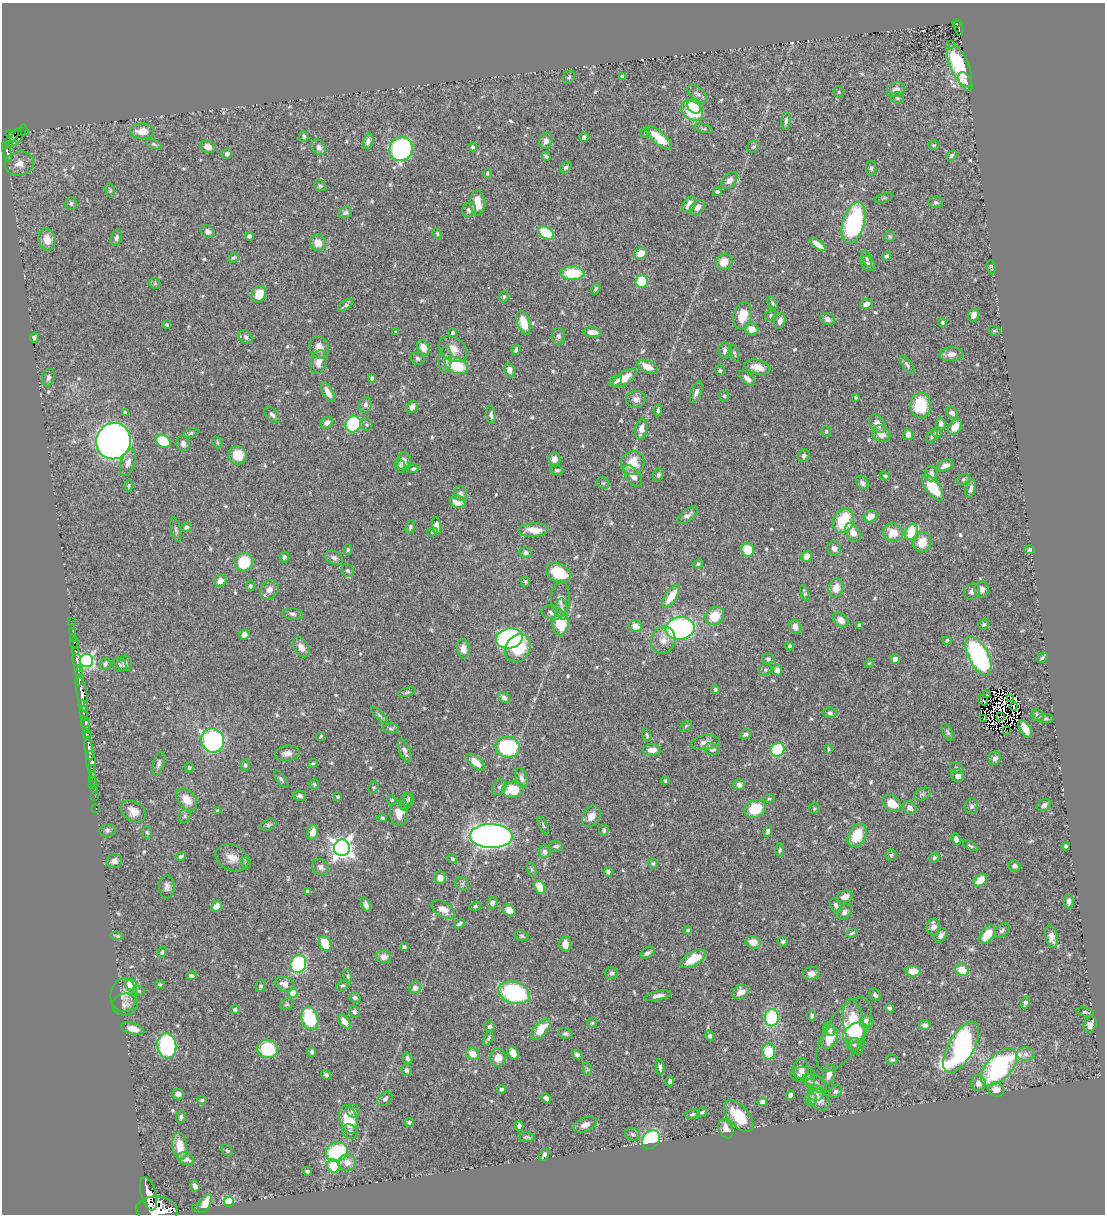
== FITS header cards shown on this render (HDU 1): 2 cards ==
NAXIS1  =                 1103
NAXIS2  =                 1212

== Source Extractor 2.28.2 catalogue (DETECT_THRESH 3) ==
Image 1103 x 1212 px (HDU 1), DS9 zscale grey, 1 PNG px = 1 image px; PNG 1107 x 1216 px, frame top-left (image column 1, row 1212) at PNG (2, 3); each listed source drawn as its Kron ellipse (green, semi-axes under 4 px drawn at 4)
Background 0.496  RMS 0.014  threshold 0.0417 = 3 sigma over >= 5 px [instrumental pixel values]
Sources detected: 617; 14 with non-positive FLUX_AUTO (blend fragments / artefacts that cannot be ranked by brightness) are neither listed nor drawn; of the other 603, the 500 brightest by FLUX_AUTO listed and drawn (103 fainter detections omitted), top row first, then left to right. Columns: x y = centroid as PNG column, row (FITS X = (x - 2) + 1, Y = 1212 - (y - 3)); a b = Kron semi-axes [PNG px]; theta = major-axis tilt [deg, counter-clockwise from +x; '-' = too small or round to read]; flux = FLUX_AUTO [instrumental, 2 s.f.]
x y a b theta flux
957 24 4 4 - 34
959 28 8 3 -79 59
950 45 3 3 - 1.9
959 66 23 9 -67 72
569 77 7 5 58 1.9
622 77 4 3 - 1.8
965 82 10 6 -64 3.8
896 90 9 7 24 5.6
839 92 5 5 - 1.6
697 94 12 6 -39 3.9
897 98 7 5 -20 2.5
694 106 8 6 -51 23
692 111 12 9 -35 62
786 121 9 4 86 2.8
703 128 9 4 -13 1.6
24 131 3 3 - 15
142 131 12 7 0 12
645 133 5 4 - 1.4
10 134 3 3 - 52
13 136 8 3 47 62
18 136 13 5 54 110
304 136 6 4 -77 1.9
584 137 4 4 - 2.8
659 138 17 6 -40 19
368 141 8 5 74 3.6
546 141 8 6 74 4.2
9 144 3 3 - 41
154 144 8 4 -25 1.6
6 145 3 3 - 42
934 145 5 4 - 1.3
208 147 8 6 -20 6.2
318 147 8 6 -53 5
473 147 4 4 - 1.8
753 147 7 5 31 2
401 149 12 11 - 160
7 152 10 3 -76 170
227 154 5 4 - 2.3
546 156 4 4 - 2.4
951 156 6 4 46 2
19 164 14 12 9 11
566 167 6 4 40 2.1
871 168 7 5 -81 2.1
487 173 5 4 - 1.4
729 180 10 6 50 5.1
320 186 6 5 - 1.8
110 190 8 4 -76 1.4
717 192 4 4 - 1.6
884 198 9 3 19 1.4
936 202 7 6 - 2.3
71 203 6 6 - 2.2
477 203 13 7 -88 13
689 204 8 6 56 9.2
697 207 9 6 45 4.7
469 210 8 6 66 3.5
345 213 7 5 17 2.7
854 223 21 10 74 120
208 232 7 6 - 3.3
546 233 9 5 -31 37
437 234 6 4 -70 1.3
249 236 4 4 - 2.6
890 236 6 5 - 1.6
116 238 8 5 74 2.9
47 239 11 8 -71 14
318 243 8 7 - 9.6
818 244 9 4 -38 8.8
641 253 6 5 - 11
886 256 5 4 - 1.6
233 258 5 4 - 1.8
867 259 8 4 -67 1.9
724 262 9 7 40 12
868 263 8 6 -51 2.3
991 267 7 4 -82 1.5
572 273 12 7 -1 36
642 282 6 6 - 33
155 283 6 5 - 1.4
595 289 6 3 59 1.7
259 294 9 7 58 17
504 297 6 4 68 1.4
772 303 7 4 -60 1.6
866 304 6 5 - 4.7
345 305 9 4 38 2.4
770 315 6 5 - 1.6
974 315 6 5 - 6
743 316 13 9 77 19
827 319 7 6 - 4.1
780 321 8 5 72 5.2
942 322 4 4 - 1.5
524 323 12 6 -73 20
167 325 4 3 - 1.5
752 329 7 6 - 10
994 331 6 4 -7 1.4
396 332 4 4 - 1.4
592 332 9 5 -3 7.1
453 333 4 4 - 1.8
558 336 8 6 79 3.2
246 337 8 5 -45 3.2
34 338 5 3 - 2.2
319 347 11 9 -66 8.1
423 348 8 6 -63 9
453 349 15 11 -37 11
516 350 5 3 - 2.5
724 350 8 6 85 3
734 353 9 4 -73 1.8
951 354 11 7 5 5.6
418 359 7 6 - 2.3
445 359 13 6 85 6.3
319 362 12 7 75 7.6
907 365 10 4 -53 2.6
456 366 12 7 -22 37
648 367 11 6 -25 12
758 367 13 7 -12 9.7
509 370 7 5 -80 6.9
720 370 5 5 - 1.7
48 377 9 6 72 2.9
372 378 4 4 - 2.3
625 378 14 6 35 14
747 378 9 5 -42 5.1
615 381 7 5 29 4
328 392 11 5 -61 7.3
696 392 11 5 70 3.9
724 396 5 5 - 1.4
856 397 4 3 - 1.5
636 399 10 8 2 5.1
365 405 8 6 75 3.5
921 405 13 10 -89 37
412 407 6 5 - 4.5
658 410 6 4 87 2.1
125 412 4 4 - 1.5
952 413 6 5 - 3.6
272 415 9 5 -45 3.1
491 415 9 4 -82 2.6
327 423 7 5 32 5.2
941 423 6 5 - 4.1
353 424 8 7 - 57
367 424 6 6 - 2.3
877 424 10 7 -55 6.3
955 427 9 6 52 11
641 429 10 6 80 9.2
826 431 5 5 - 1.7
191 433 7 5 22 1.8
937 433 5 5 - 1.5
881 434 9 8 - 8.7
908 435 5 5 - 5.5
932 436 7 5 59 2.1
114 441 18 17 - 830
163 441 8 6 -31 39
183 443 8 6 -79 3.6
217 443 6 5 - 1.4
238 455 9 9 - 18
804 456 6 5 - 2.5
554 459 6 6 - 5.9
403 461 9 7 73 5.2
128 463 14 7 72 5.6
633 463 12 11 - 19
400 466 6 5 - 1.9
945 466 9 5 23 4.8
413 469 5 4 - 1.6
557 470 6 5 - 2
931 474 7 6 - 3.9
658 475 6 5 - 2
633 476 12 6 -53 7.1
885 476 5 4 - 1.7
963 479 6 5 - 1.6
603 483 6 5 - 1.8
862 483 7 5 -56 2.8
129 486 6 4 89 1.3
933 488 15 7 -53 28
971 489 9 4 74 3.3
460 494 7 6 - 3.5
458 502 8 6 -17 9.9
687 515 12 6 37 4.3
870 516 7 6 - 10
844 521 12 10 67 40
436 526 8 4 -81 7.2
186 527 5 4 - 2.7
410 527 7 4 75 1.8
176 530 12 4 -78 2.4
533 530 15 6 3 12
433 532 5 4 - 1.8
853 532 10 6 -57 9.6
911 532 9 6 63 33
893 533 10 9 - 14
922 542 10 8 67 15
348 549 5 4 - 1.8
834 549 7 6 - 5.1
748 550 7 6 - 22
1030 550 5 4 - 3
526 552 6 5 - 2.7
807 556 6 5 - 8.7
284 557 5 4 - 2.4
334 558 9 6 -26 3.5
244 562 9 9 - 39
698 564 5 4 - 1.7
348 571 7 6 - 2.4
559 573 13 9 -26 29
220 581 6 6 - 6.7
525 581 5 4 - 1.4
250 586 5 4 - 1.6
836 588 9 7 76 9.8
982 589 8 7 - 4.4
269 590 10 8 53 6.8
972 592 8 7 - 3.6
805 593 8 3 -74 1.9
671 596 13 5 55 18
560 599 17 9 89 6.2
562 609 11 5 -85 3.2
552 613 11 6 -13 5
293 614 10 5 -6 3.3
715 616 10 8 38 20
841 620 9 6 -40 6.1
71 621 2 2 - 5.7
561 623 12 8 88 31
984 624 5 5 - 1.5
859 625 4 3 - 1.8
635 626 6 6 - 9
795 627 7 6 - 4.9
680 628 14 11 9 170
73 632 2 2 - 6.4
244 634 5 5 - 5.5
73 638 2 2 - 6
509 638 13 10 11 160
663 640 14 12 68 11
947 640 4 4 - 1.5
74 643 5 3 - 29
790 646 4 3 - 1.8
301 647 11 7 -59 6.8
518 648 14 12 60 37
463 649 10 6 -83 5.5
76 652 3 3 - 110
979 656 21 10 -63 160
1042 658 6 4 35 2
768 659 6 5 - 2.3
895 659 5 4 - 5.1
77 660 6 3 -81 150
87 661 6 6 - 230
125 663 8 7 - 4.1
869 663 5 4 - 1.3
105 664 6 5 - 2.4
119 665 8 6 -45 2.3
78 668 4 3 - 310
765 670 7 5 36 1.9
777 670 5 5 - 5.6
79 672 6 4 73 540
80 680 6 3 73 260
715 689 4 4 - 1.7
407 692 9 4 15 1.8
82 694 17 5 -80 1300
987 695 3 2 - 1.5
504 698 6 5 - 3.6
1011 698 3 3 - 3
983 700 5 2 - 1.3
83 705 6 2 -66 210
1014 706 4 2 - 1.5
84 713 7 3 -84 210
830 713 7 5 -4 2.5
379 715 10 4 -45 2.1
1038 715 6 5 - 3.2
1001 716 4 2 - 1.8
984 718 3 2 - 1.4
1046 719 8 4 -1 1.4
86 724 8 3 -73 380
686 726 7 4 45 1.5
87 729 3 3 - 63
391 729 7 5 0 1.8
1025 729 9 5 -61 11
1007 730 2 2 - 1.9
948 732 9 5 -62 2.2
746 734 6 5 - 2.7
87 735 5 4 - 82
647 735 7 4 -77 1.5
321 736 4 3 - 1.3
213 740 12 11 - 130
705 743 14 7 11 6.4
508 747 12 10 -14 92
89 749 12 3 -80 640
712 749 8 6 -13 4.5
828 749 4 3 - 1.4
652 750 9 5 2 6.7
777 750 7 6 - 42
405 751 12 5 -68 4.9
287 753 12 7 7 5.3
995 758 7 6 - 4.3
91 761 10 4 -86 680
476 762 11 5 -43 12
158 763 12 5 77 3.4
313 763 5 4 - 1.4
245 765 6 4 -86 2
189 767 5 4 - 1.7
92 768 3 2 - 45
957 768 7 5 -28 2
93 775 3 2 - 18
958 776 6 6 - 4.8
522 778 10 5 -71 3.1
281 779 10 4 -54 2.1
93 780 3 2 - 15
665 781 4 3 - 1.3
93 784 2 2 - 8.5
314 784 5 4 - 1.4
739 785 6 5 - 3.5
373 787 6 5 - 1.3
500 787 8 6 62 2.8
94 790 2 2 - 8.6
513 790 11 8 3 27
922 794 9 5 26 2.4
300 796 6 5 - 2.5
95 797 2 2 - 5.7
338 797 3 3 - 1.7
769 798 6 4 7 1.4
409 799 6 4 -79 2.2
187 800 13 8 -51 12
392 800 5 4 - 1.3
406 801 9 5 75 2.7
892 803 10 7 -33 14
1044 805 7 5 36 3
971 806 8 6 77 2.8
910 808 7 6 - 5.4
96 809 3 2 - 15
755 809 11 8 21 31
814 809 5 5 - 1.5
218 810 4 3 - 1.3
133 811 13 10 -33 9.4
399 813 12 9 -83 12
184 816 7 6 - 2.2
591 816 11 8 60 8.8
382 818 5 4 - 1.7
268 825 8 5 21 2.1
543 825 10 3 -65 1.4
108 830 8 6 8 2.4
604 830 6 5 - 2.1
768 831 6 4 74 2.3
147 832 6 5 - 1.6
312 832 7 5 77 10
857 835 13 8 62 28
491 836 21 12 -1 560
956 839 6 4 -70 3.5
556 846 7 5 -3 2.6
970 846 8 4 -31 1.6
1066 846 4 4 - 1.9
342 848 8 8 - 610
780 850 6 4 88 1.5
545 852 6 6 - 3.8
891 855 5 5 - 1.7
181 856 5 4 - 2
232 858 17 13 -26 10
934 858 5 4 - 1.6
452 859 5 4 - 1.6
114 861 8 7 - 4.9
246 862 6 5 - 1.7
653 863 5 4 - 1.4
1015 866 6 5 - 2.9
321 867 9 7 -45 3.9
532 869 7 4 -68 1.7
608 872 5 4 - 2.9
440 877 6 6 - 7.9
980 880 7 5 43 15
462 884 7 6 - 2
167 887 11 7 -88 4.8
540 887 7 5 -64 15
307 891 4 3 - 1.5
845 896 8 6 18 5
1069 901 7 5 89 4.3
492 903 6 5 - 3.5
366 905 7 4 -73 4.2
216 906 6 5 - 8.7
475 906 6 4 20 1.5
836 906 8 5 -64 3
443 909 13 7 -31 11
509 910 7 5 -43 7.6
844 912 9 6 46 3.9
459 924 6 3 28 1.9
933 927 8 6 83 6.1
688 930 4 3 - 1.3
1002 930 9 5 42 2.4
852 933 6 3 18 1.6
987 934 10 6 53 18
941 935 8 5 54 4.1
117 936 6 4 -9 1.7
522 936 7 5 -19 2
1051 936 11 6 -78 7.4
783 941 5 5 - 2.1
753 942 8 6 -18 9.6
325 943 8 5 -61 22
565 944 7 6 - 8.4
404 947 4 3 - 2.3
162 952 6 4 68 1.5
647 953 7 5 32 3
384 957 7 7 - 6.8
693 959 14 6 29 22
298 964 9 7 68 95
962 970 7 6 - 16
913 971 7 5 -4 14
612 973 6 6 - 2.1
811 973 8 6 11 6.3
191 976 5 4 - 2.3
348 976 7 4 -77 1.6
160 984 4 3 - 1.4
285 984 10 7 -24 7.5
131 985 6 5 - 37
342 985 6 4 32 1.8
261 986 6 5 - 1.6
415 988 6 6 - 3.8
139 991 6 5 - 1.4
741 992 8 6 29 7.4
293 993 4 4 - 20
514 993 16 11 -18 110
124 995 17 13 87 9.4
875 995 7 5 -53 2.7
658 996 13 4 11 4.4
355 997 6 5 - 2.5
1025 1002 6 3 72 3.5
125 1004 13 11 13 5.8
287 1004 7 5 30 1.6
889 1008 5 4 - 2.3
235 1010 4 4 - 3.5
354 1012 6 5 - 2.5
1085 1012 9 4 -12 1.8
812 1016 5 4 - 2.8
310 1018 12 8 -73 53
772 1018 8 7 - 63
344 1021 8 4 -52 8.1
867 1022 7 6 - 11
592 1023 5 5 - 1.3
1090 1024 8 6 68 6
925 1025 6 5 - 3.9
490 1026 5 5 - 2.8
854 1027 28 10 -81 56
133 1029 12 6 -17 9.1
541 1029 12 6 49 21
829 1029 7 5 -49 4.5
565 1033 7 5 -10 2.1
855 1033 13 9 36 27
844 1034 42 19 58 27
710 1036 5 4 - 2.3
489 1038 8 4 61 1.8
829 1038 11 7 64 17
854 1045 7 6 - 2.8
167 1046 12 9 -83 110
961 1047 28 12 60 240
268 1049 10 9 - 47
769 1051 8 6 88 31
312 1052 5 4 - 2.7
513 1053 7 5 -66 7.5
473 1054 7 6 - 9.4
1026 1054 9 6 0 4
577 1055 5 4 - 2.6
407 1058 6 4 -74 2.6
498 1058 9 8 - 10
892 1060 6 5 - 1.7
660 1067 8 3 -83 2.4
999 1067 23 12 47 160
587 1069 7 4 -72 1.8
801 1069 10 7 85 7.9
406 1070 6 5 - 3
803 1074 12 7 4 6.4
829 1074 10 6 79 6.6
326 1075 5 4 - 2.2
809 1080 6 5 - 2.4
670 1081 5 3 - 2.2
816 1083 12 7 -35 5.3
978 1083 8 7 - 7.3
501 1089 4 4 - 1.9
996 1090 8 7 - 8.4
835 1092 7 5 42 2.3
816 1093 8 7 - 6.5
178 1094 6 5 - 3.2
790 1095 5 4 - 4.1
546 1098 5 4 - 4
385 1099 8 6 40 3
811 1099 6 6 - 4.8
202 1100 5 3 - 1.6
819 1100 12 9 -51 7.5
762 1102 5 4 - 5.4
353 1111 7 6 - 3
702 1112 5 4 - 1.8
692 1114 8 4 7 1.7
739 1116 19 10 -50 31
181 1117 6 5 - 2
349 1120 14 9 -72 31
409 1122 4 4 - 1.5
585 1125 12 7 23 5.8
519 1126 5 4 - 3.3
726 1129 10 6 -68 9.9
350 1132 8 7 - 3.5
632 1134 7 6 - 2.7
527 1137 8 4 -5 1.8
651 1140 10 8 52 89
180 1146 14 7 -81 16
227 1151 7 4 -47 1.4
337 1152 11 9 19 69
544 1155 6 4 61 2.9
186 1159 8 6 -24 6.6
347 1162 9 8 - 9
333 1166 6 6 - 25
307 1171 5 4 - 1.8
195 1186 6 4 -69 4.1
148 1194 17 7 -74 1700
229 1202 5 5 - 81
205 1204 10 5 63 14
196 1208 2 2 - 4.4
157 1210 21 13 -3 3700
At the frame edge (FLAGS 8, measured only in part): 1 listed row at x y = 157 1210
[103 fainter detections neither listed nor drawn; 14 non-positive-flux detections neither listed nor drawn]